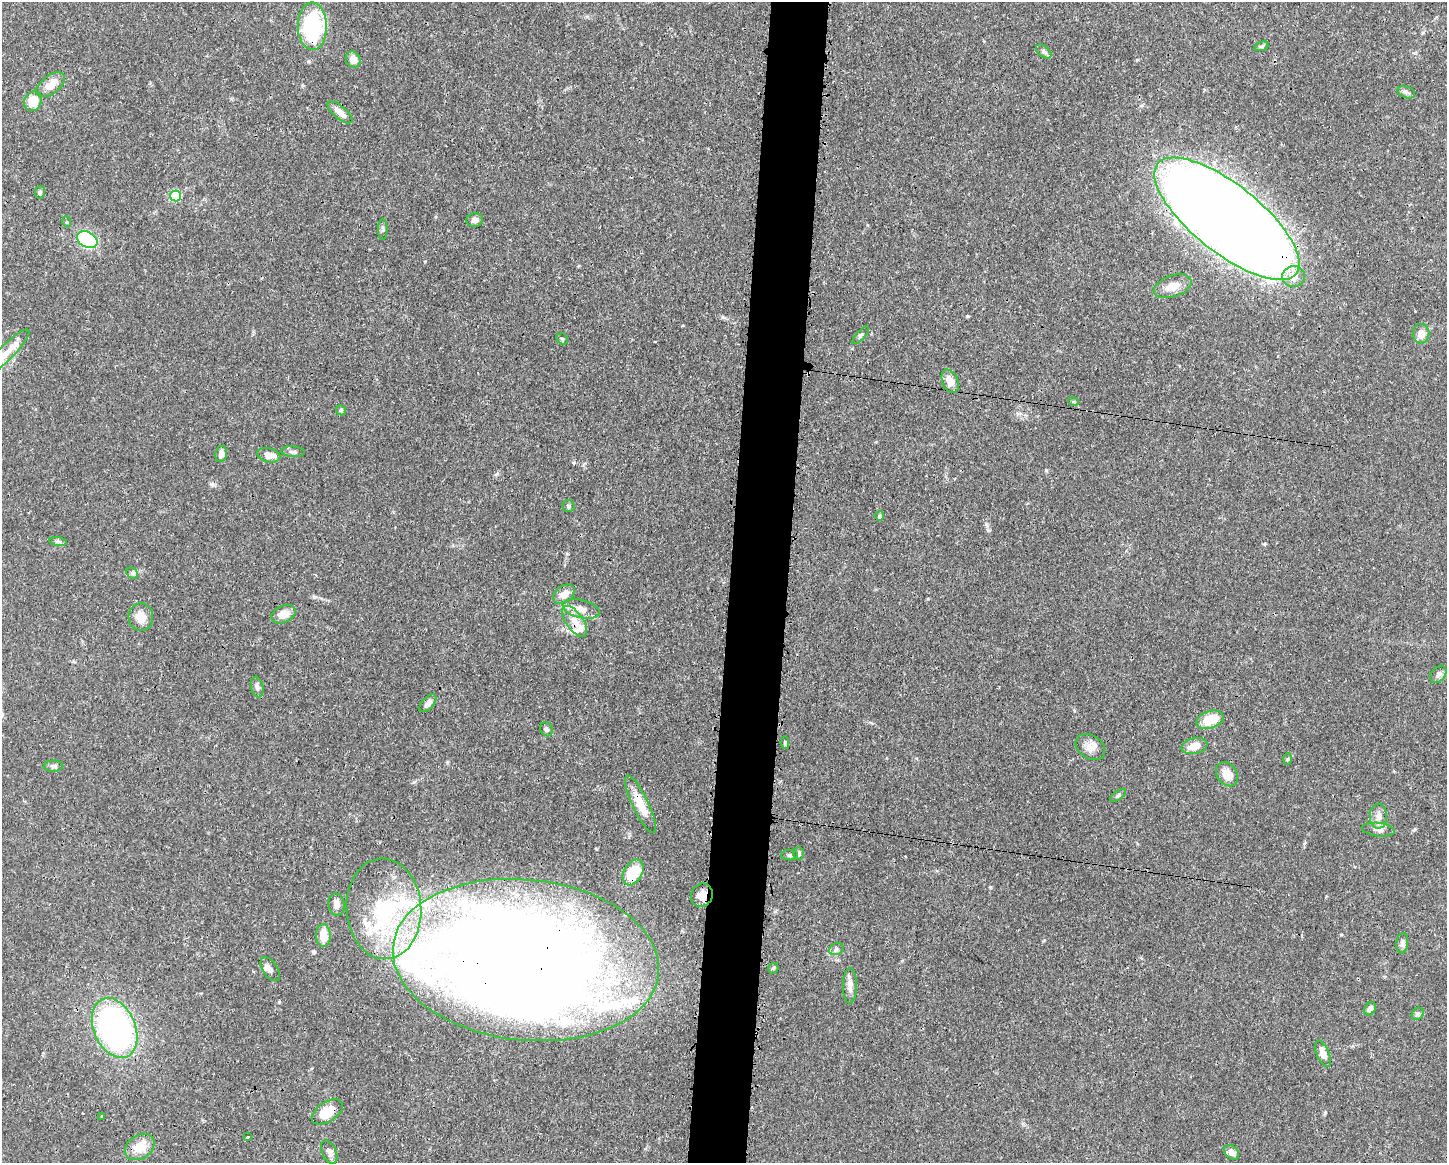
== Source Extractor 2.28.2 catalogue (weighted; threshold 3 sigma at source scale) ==
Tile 8 of 3 x 4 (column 2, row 3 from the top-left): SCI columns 1561-3005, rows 1162-2322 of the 4681 x 4647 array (HDU 1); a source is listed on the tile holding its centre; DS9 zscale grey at full resolution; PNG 1449 x 1165 px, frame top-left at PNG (2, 2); each listed source drawn as its Kron ellipse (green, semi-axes under 4 px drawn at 4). Shown black and unused: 4% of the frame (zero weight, under 3 of 4 exposures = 1% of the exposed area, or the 3 px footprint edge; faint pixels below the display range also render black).
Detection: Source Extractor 2.28.2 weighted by HDU 2 'WHT'; one run over the whole footprint, this tile lists its part. Background 0.0413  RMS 0.0028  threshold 0.0125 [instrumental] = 3 sigma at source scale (4.5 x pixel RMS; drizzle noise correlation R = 1.50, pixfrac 1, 0.05/0.05 arcsec/px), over >= 5 px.
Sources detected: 90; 4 inside a brighter object's white glare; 2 cosmic-ray / hot-pixel residue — neither listed nor drawn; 10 inside a brighter listed object's ellipse — not listed separately; the other 74 listed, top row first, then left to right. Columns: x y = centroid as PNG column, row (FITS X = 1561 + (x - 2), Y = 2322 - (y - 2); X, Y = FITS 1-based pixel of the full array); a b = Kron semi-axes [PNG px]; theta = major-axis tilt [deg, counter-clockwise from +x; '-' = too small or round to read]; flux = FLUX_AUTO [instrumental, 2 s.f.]
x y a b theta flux
312 26 24 14 -89 23
1261 46 7 4 19 0.47
1044 51 9 5 -39 0.79
353 59 8 7 - 2.4
51 85 16 9 38 3.9
1406 92 9 5 -18 0.78
33 101 10 8 64 4.8
340 112 15 6 -40 2.4
40 192 6 5 - 0.48
176 196 5 5 - 16
1227 219 88 34 -38 810
475 220 8 7 - 1.2
67 222 5 3 - 0.26
383 229 10 4 -89 0.59
87 240 11 7 -28 29
1294 277 11 10 - 3.4
1173 286 19 10 19 3.3
1421 334 10 8 86 2.4
861 335 11 4 47 0.58
562 339 6 5 - 0.46
5 354 33 7 45 4.2
950 381 12 8 -67 2.5
1073 401 5 3 - 0.3
341 410 5 4 - 0.38
293 452 12 5 -4 0.76
221 454 8 6 80 1.5
269 455 11 7 -13 2.7
568 506 6 6 - 0.57
880 516 4 4 - 0.71
58 542 9 4 -9 0.62
132 573 6 5 - 0.57
564 594 12 8 34 2.4
581 609 19 9 -14 3
284 614 12 8 22 3
141 617 14 12 -86 3.4
575 621 18 8 -55 3.2
1438 674 10 7 48 0.94
257 687 10 6 -79 0.87
428 703 11 5 47 1.4
1210 720 14 8 17 6.6
546 729 7 6 - 0.62
785 743 6 4 -80 0.47
1194 746 13 8 13 3.3
1090 747 16 11 -33 2.4
1288 759 6 4 88 0.39
53 766 10 5 0 0.77
1227 774 13 10 -56 3.7
1118 795 9 4 34 0.54
640 804 31 8 -65 5
1378 816 12 8 90 2
1379 830 16 7 -6 1.5
798 853 6 5 - 0.68
790 855 8 5 -5 0.57
633 872 14 9 60 8.2
702 895 12 10 62 2.8
336 904 11 8 -79 1.6
384 909 50 37 -87 33
323 936 11 7 -87 4.5
1402 943 10 6 83 0.83
836 949 7 5 21 0.72
526 960 133 80 -6 560
773 968 6 4 44 0.4
270 969 13 7 -57 1.3
850 986 17 7 90 1.8
1370 1009 7 5 58 0.99
1418 1014 7 5 44 0.58
115 1028 31 20 -66 81
1323 1054 14 6 -66 2.5
327 1112 17 9 34 6.5
102 1116 3 3 - 0.48
248 1137 4 3 - 0.34
140 1147 16 11 35 4.8
329 1152 12 7 -66 1.3
1232 1152 8 6 -44 1.8
Overlapping masked pixels (flux is a lower limit): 8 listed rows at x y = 1227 219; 5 354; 575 621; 640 804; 633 872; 702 895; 526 960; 327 1112
Isophote crosses this tile's border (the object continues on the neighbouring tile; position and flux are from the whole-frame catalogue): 1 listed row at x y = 5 354
Unlisted compact peaks at least as high as the median listed source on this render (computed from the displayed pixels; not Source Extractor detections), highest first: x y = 967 316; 723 317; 211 484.